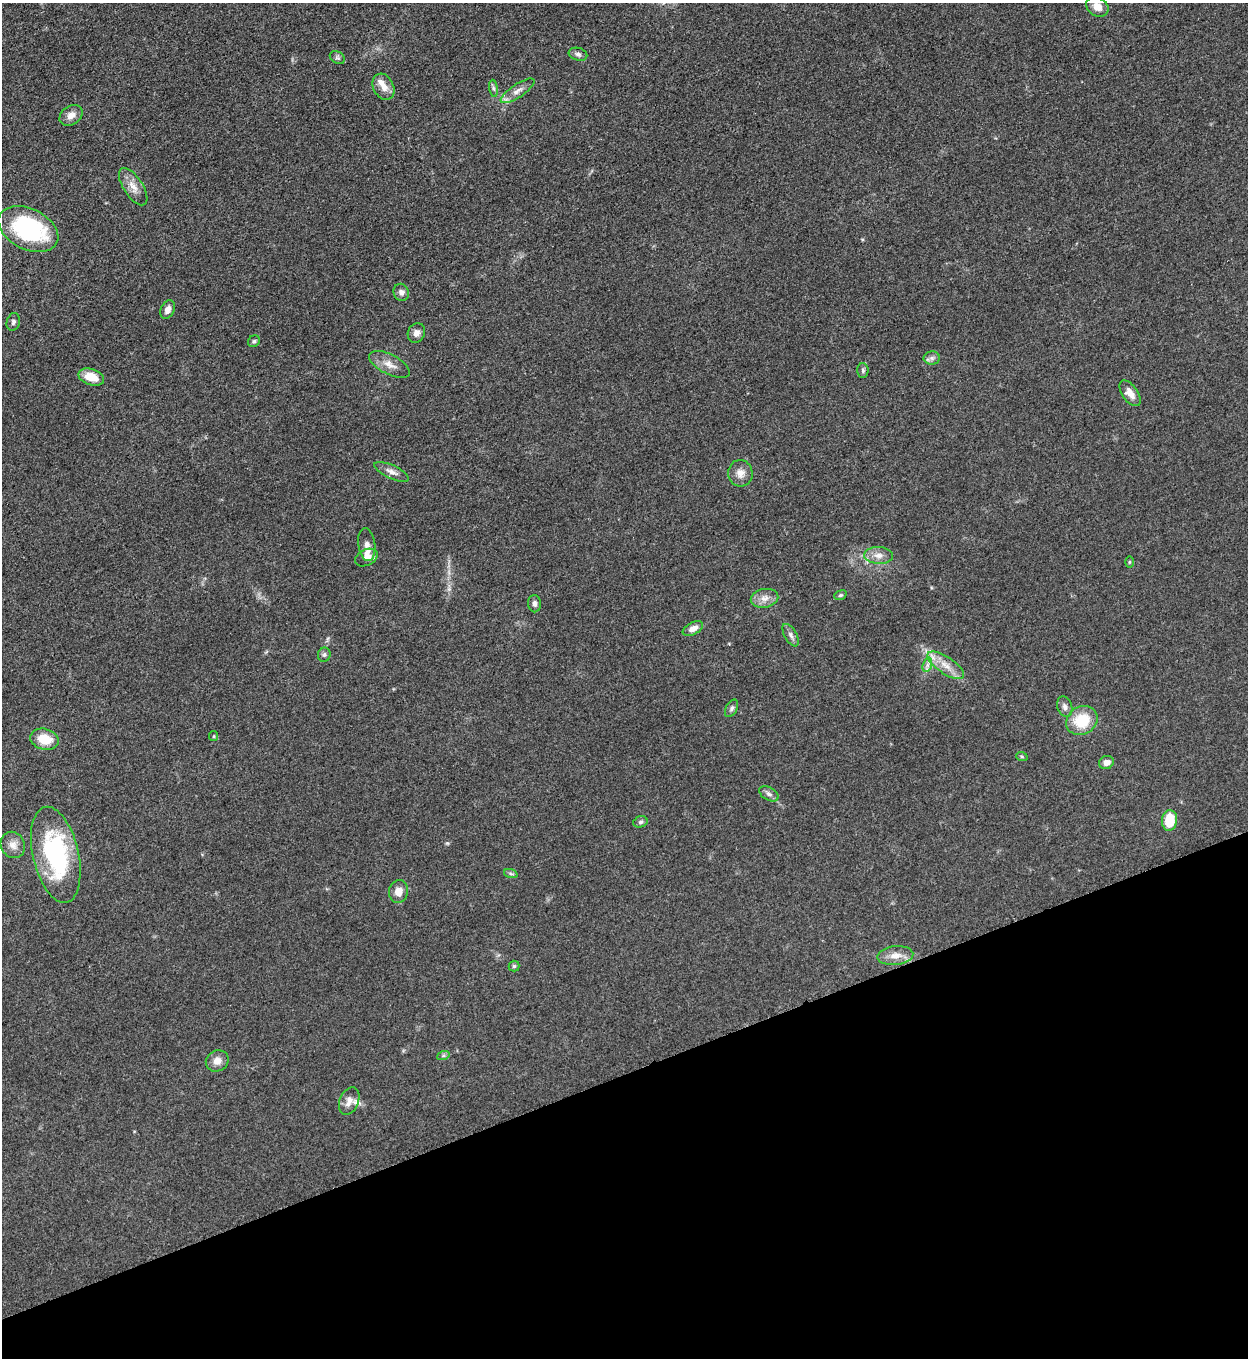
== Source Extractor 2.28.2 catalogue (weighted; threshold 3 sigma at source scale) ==
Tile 14 of 4 x 4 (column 2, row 4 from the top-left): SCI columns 1533-2778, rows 10-1365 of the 5428 x 5440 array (HDU 1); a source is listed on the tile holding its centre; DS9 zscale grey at full resolution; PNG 1250 x 1360 px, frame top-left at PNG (2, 3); each listed source drawn as its Kron ellipse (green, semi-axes under 4 px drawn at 4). Shown black and unused: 21% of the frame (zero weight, under 3 of 5 exposures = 1% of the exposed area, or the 3 px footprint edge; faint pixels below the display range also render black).
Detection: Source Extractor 2.28.2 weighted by HDU 2 'WHT'; one run over the whole footprint, this tile lists its part. Background 0.0613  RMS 0.0059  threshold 0.0265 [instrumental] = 3 sigma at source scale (4.5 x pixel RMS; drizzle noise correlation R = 1.50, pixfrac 1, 0.05/0.05 arcsec/px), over >= 5 px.
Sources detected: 56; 4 inside a brighter listed object's ellipse — not listed separately; the other 52 listed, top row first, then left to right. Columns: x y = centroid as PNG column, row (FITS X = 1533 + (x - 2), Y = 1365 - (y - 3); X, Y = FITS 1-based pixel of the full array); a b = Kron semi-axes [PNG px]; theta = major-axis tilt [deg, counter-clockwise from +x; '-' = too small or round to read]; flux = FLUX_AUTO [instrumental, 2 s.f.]
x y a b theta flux
1097 7 12 9 -32 5.5
578 54 9 6 -16 1.8
337 58 8 6 -32 1.3
383 87 14 10 -62 5.5
494 88 8 4 -81 1.3
518 91 20 6 33 4.1
71 115 12 9 37 4.6
133 187 21 9 -57 6.5
28 229 32 20 -26 72
401 292 9 7 -67 2.7
168 310 10 6 63 3.1
13 322 9 6 73 1.7
416 333 10 8 62 3.1
254 341 6 5 - 1.1
932 358 8 6 0 1.9
389 364 22 10 -27 6.1
863 370 7 5 -88 1.2
91 377 13 8 -18 10
1130 393 14 7 -55 5.6
392 472 19 6 -25 3.9
740 473 13 12 - 5.1
367 544 16 8 -82 3.2
879 555 14 8 -4 4.8
366 558 12 8 26 3.8
1129 562 6 4 89 0.64
840 595 6 4 20 0.98
764 598 14 9 11 4.6
534 604 9 6 -87 2
693 629 11 6 27 3.9
791 635 12 6 -61 2.3
324 655 7 6 - 1.3
927 665 7 4 71 1.8
946 665 21 8 -34 7.9
1065 707 10 7 -73 2.5
732 708 9 5 62 1.5
1082 721 16 14 31 20
214 736 5 4 - 0.7
44 739 14 10 -15 12
1022 757 6 4 -20 0.73
1106 762 7 6 - 3.2
769 794 10 6 -30 2.1
1169 820 10 7 83 16
640 822 7 5 16 1.4
13 845 13 11 -61 4.7
56 855 49 23 -77 72
511 874 7 4 -19 1.1
398 892 11 9 78 5.9
895 956 18 9 5 6.2
514 966 5 5 - 0.93
443 1056 6 4 19 1.1
217 1061 12 10 30 4.6
349 1101 15 9 68 4.4
Isophote crosses this tile's border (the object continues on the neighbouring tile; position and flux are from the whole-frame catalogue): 1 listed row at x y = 1097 7